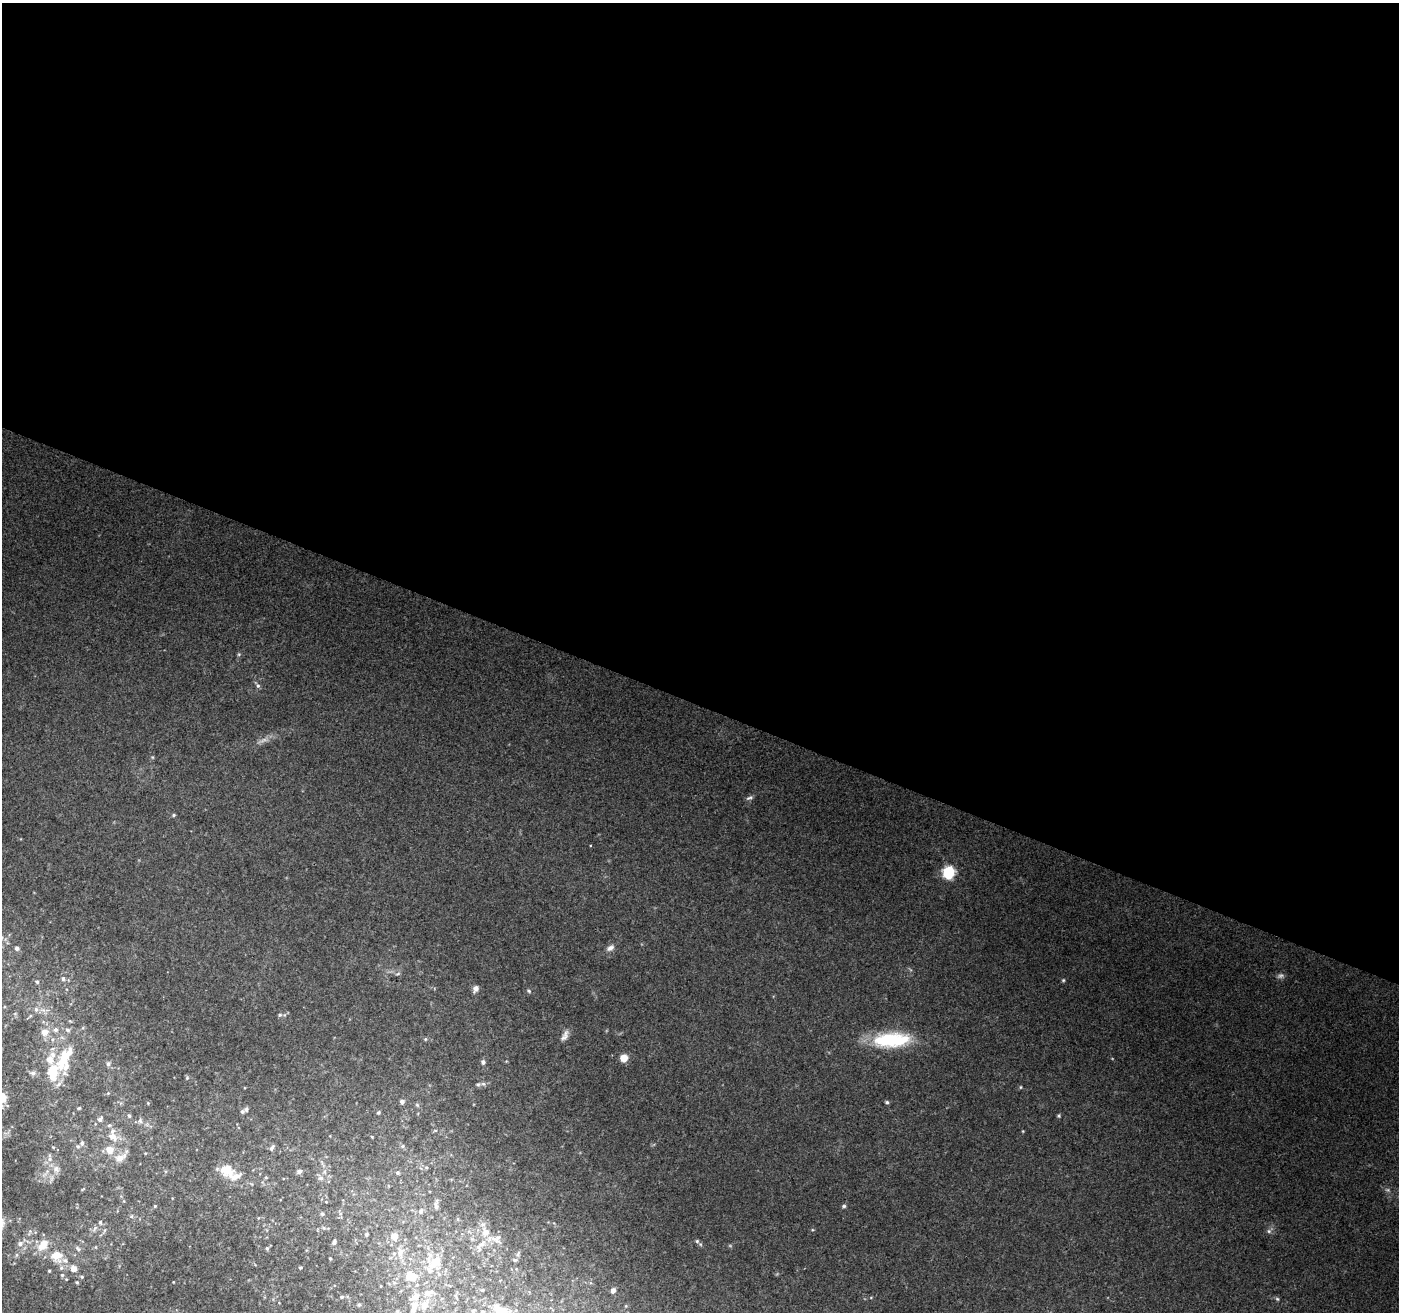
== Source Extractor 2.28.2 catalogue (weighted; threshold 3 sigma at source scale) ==
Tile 3 of 4 x 4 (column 3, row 1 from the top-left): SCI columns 2805-4201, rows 4206-5515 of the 5599 x 5726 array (HDU 1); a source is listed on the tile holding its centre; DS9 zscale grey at full resolution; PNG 1401 x 1314 px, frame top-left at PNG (2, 3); no overlay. Shown black and unused: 54% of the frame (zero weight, under 3 of 4 exposures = <1% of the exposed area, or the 3 px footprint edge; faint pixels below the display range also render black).
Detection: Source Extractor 2.28.2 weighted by HDU 2 'WHT'; one run over the whole footprint, this tile lists its part. Background 0.175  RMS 0.0072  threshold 0.0325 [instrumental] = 3 sigma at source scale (4.5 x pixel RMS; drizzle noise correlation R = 1.50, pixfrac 1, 0.0396/0.0396 arcsec/px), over >= 5 px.
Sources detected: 132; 3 too faint to see at this stretch — not listed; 25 inside a brighter listed object's ellipse — not listed separately; the other 104 listed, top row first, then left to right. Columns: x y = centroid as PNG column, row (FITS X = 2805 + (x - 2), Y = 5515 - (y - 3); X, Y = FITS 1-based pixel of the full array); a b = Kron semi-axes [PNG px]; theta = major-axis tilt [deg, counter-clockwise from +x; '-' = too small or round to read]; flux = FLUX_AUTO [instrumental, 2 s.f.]
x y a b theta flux
239 654 5 4 - 0.89
258 685 7 5 -60 1.7
749 798 10 5 24 1.9
174 815 5 4 - 0.95
949 872 6 6 - 97
17 948 5 4 - 2.5
610 948 11 7 31 3.4
398 974 8 3 19 1
63 978 6 6 - 2
1063 980 5 4 - 0.89
37 982 5 4 - 1.3
476 989 8 6 63 3.4
529 991 6 5 - 1.3
36 1009 7 5 -89 2.2
280 1015 6 5 - 1.5
56 1030 6 6 - 2.1
45 1032 10 9 - 5.8
565 1036 15 6 62 3.8
53 1039 5 3 - 0.95
425 1039 5 4 - 0.92
892 1040 45 17 3 50
624 1058 7 7 - 8.9
63 1060 34 14 69 26
483 1062 6 5 - 1.9
108 1064 6 6 - 1.9
33 1073 7 6 - 2.4
187 1078 6 5 - 1.1
478 1084 7 6 - 1.7
1020 1087 5 3 - 0.74
108 1093 5 4 - 0.77
2 1098 11 8 -88 9.4
402 1102 5 5 - 3
887 1102 5 4 - 1.1
148 1103 4 4 - 0.7
417 1105 7 4 -45 1.1
79 1108 5 4 - 0.88
246 1109 6 5 - 1.5
378 1112 4 4 - 1.2
129 1116 5 4 - 1.3
1059 1116 5 4 - 1
100 1119 7 6 - 2.5
140 1121 7 6 - 1.9
435 1130 6 4 1 0.88
113 1137 16 10 -34 8.2
372 1137 4 3 - 0.63
82 1143 7 5 81 1.6
403 1146 6 5 - 1.2
53 1147 5 4 - 0.69
272 1148 10 5 57 2
109 1150 9 8 - 8.1
145 1153 4 3 - 0.63
120 1158 14 10 26 7.5
50 1159 8 6 83 2.6
56 1169 11 8 -53 4.2
226 1170 18 13 -38 16
299 1171 6 5 - 2.7
325 1172 6 4 -71 1.5
398 1173 5 5 - 1.3
266 1177 5 4 - 0.87
321 1178 8 6 -1 2.6
155 1206 4 4 - 0.7
436 1206 10 5 -79 2.4
844 1206 6 4 15 1.2
421 1211 6 6 - 2
322 1214 5 5 - 1.2
131 1216 6 4 -17 1.1
100 1222 7 5 -77 1.4
105 1230 6 3 70 1.1
1269 1231 6 6 - 1.9
485 1232 15 12 -80 9.2
366 1234 5 5 - 1.4
394 1236 7 7 - 7.8
498 1237 9 6 36 2.5
697 1241 5 5 - 1.3
334 1242 7 5 71 2
20 1243 8 6 18 3.3
41 1247 16 11 11 11
78 1248 9 5 -46 1.9
267 1248 5 5 - 1.3
400 1253 17 10 -88 8.8
518 1254 6 4 71 1.2
57 1256 17 15 -10 14
330 1258 3 3 - 0.91
515 1260 5 4 - 1.1
436 1261 21 12 -71 13
74 1268 8 7 - 5.2
300 1268 4 4 - 0.9
49 1271 3 3 - 0.82
62 1275 5 5 - 1.1
412 1277 14 10 -76 11
77 1282 4 3 - 0.89
381 1286 4 2 - 0.47
482 1290 4 4 - 0.69
613 1290 5 4 - 3
456 1296 6 4 -71 1
342 1297 6 4 -11 1.3
415 1297 17 9 34 6.8
1277 1299 5 4 - 1
359 1305 5 4 - 1.1
424 1305 12 9 64 7.1
497 1308 12 8 -53 6.2
413 1309 7 6 - 2.9
397 1311 5 5 - 0.92
483 1312 4 4 - 0.88
Isophote crosses this tile's border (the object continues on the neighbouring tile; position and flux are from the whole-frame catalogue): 2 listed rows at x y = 2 1098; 483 1312
Unlisted compact peaks at least as high as the median listed source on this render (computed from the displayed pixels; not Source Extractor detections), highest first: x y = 1023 1131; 812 1230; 730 1246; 590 845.